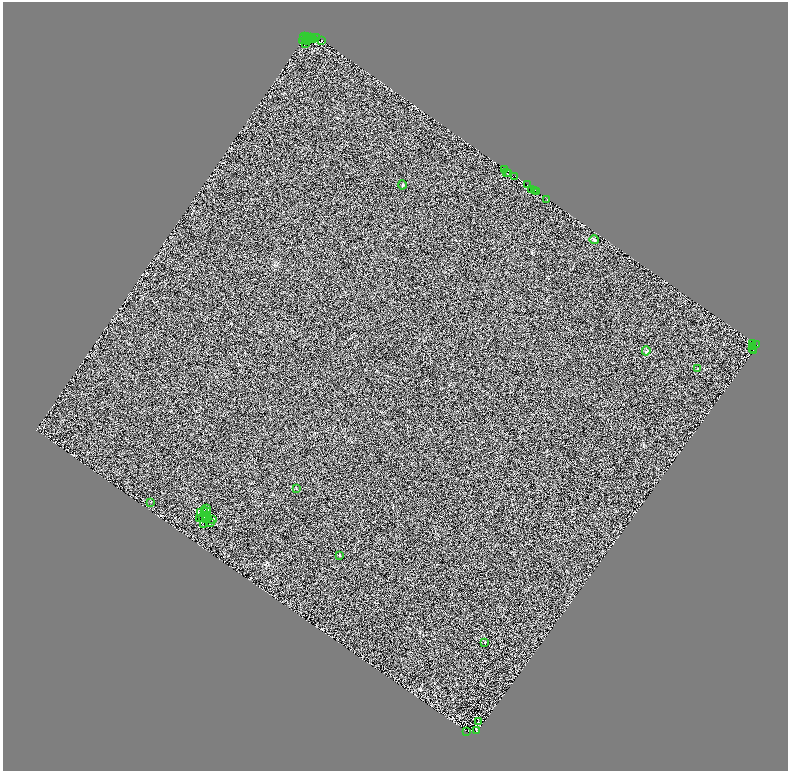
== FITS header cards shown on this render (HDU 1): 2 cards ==
NAXIS1  =                 1571
NAXIS2  =                 1537

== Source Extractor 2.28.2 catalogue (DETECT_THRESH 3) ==
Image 1571 x 1537 px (HDU 1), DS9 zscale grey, zoomed out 1/2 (1 PNG px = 2 x 2 image px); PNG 790 x 773 px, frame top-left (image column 2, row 1537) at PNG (3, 2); each listed source drawn as its Kron ellipse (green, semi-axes under 4 px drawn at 4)
Background 1.17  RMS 1.7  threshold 5.01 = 3 sigma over >= 5 px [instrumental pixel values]
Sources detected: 78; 31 cannot appear on this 1/2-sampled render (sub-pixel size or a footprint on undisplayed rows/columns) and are neither listed nor drawn; the other 47 listed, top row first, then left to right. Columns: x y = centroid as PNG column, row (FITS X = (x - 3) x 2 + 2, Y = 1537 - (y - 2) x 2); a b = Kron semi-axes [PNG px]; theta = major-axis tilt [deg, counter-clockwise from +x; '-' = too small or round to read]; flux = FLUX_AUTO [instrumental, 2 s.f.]
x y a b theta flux
305 36 2 1 - 1100
306 36 3 1 - 1200
317 37 3 1 - 140
311 38 2 1 - 450
303 39 5 2 - 3100
308 39 3 1 - 15000
313 40 2 1 - 260
308 41 2 2 - 2400
322 41 2 2 - 6700
305 44 2 1 - 36
504 169 3 1 - 3200
507 173 2 2 - 820
509 173 3 1 - 220
514 176 3 1 - 2500
402 185 4 3 - 260
527 185 2 1 - 960
531 189 2 1 - 830
534 190 2 1 - 420
537 192 2 1 - 650
547 199 2 1 - 73
594 239 5 3 - 380
752 344 2 1 - 130
757 345 2 1 - 550
753 346 2 1 - 240
753 348 2 1 - 180
646 351 5 4 - 360
753 351 2 1 - 71
697 369 3 3 - 180
296 488 3 2 - 160
151 502 3 1 - 93
206 508 2 1 - 67
204 510 2 1 - 86
207 511 2 1 - 150
201 513 2 1 - 53
205 516 2 1 - 150
208 517 3 1 - 78
200 518 2 1 - 110
203 518 3 1 - 45
206 519 2 1 - 120
212 519 2 2 - 210
210 523 3 1 - 330
203 525 3 2 - 34
340 556 2 2 - 130
485 642 3 2 - 180
478 721 2 1 - 89
476 730 4 1 - 470
467 731 2 1 - 330
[31 sub-pixel or undisplayed-footprint detections neither listed nor drawn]